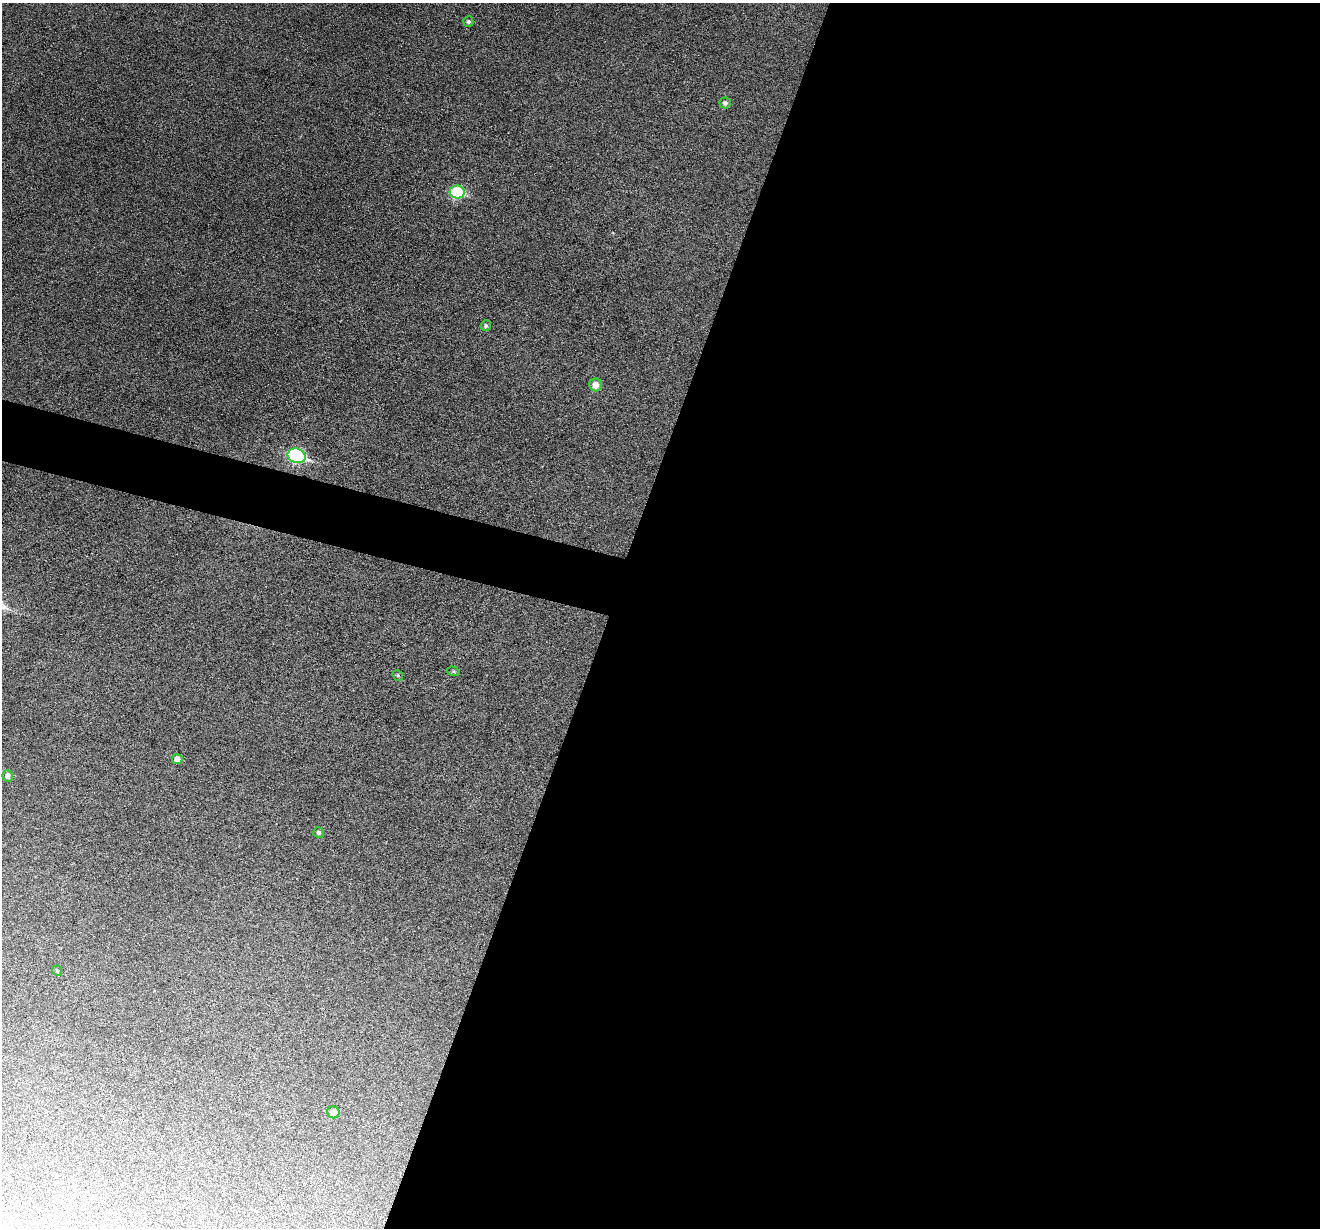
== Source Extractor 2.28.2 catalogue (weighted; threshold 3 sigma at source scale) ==
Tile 12 of 4 x 4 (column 4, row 3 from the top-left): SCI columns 3957-5274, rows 1482-2707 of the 5274 x 5288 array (HDU 1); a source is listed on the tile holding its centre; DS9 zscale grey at full resolution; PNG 1322 x 1230 px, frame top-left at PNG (2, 3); each listed source drawn as its Kron ellipse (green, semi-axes under 4 px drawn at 4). Shown black and unused: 56% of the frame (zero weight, under 3 of 6 exposures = <1% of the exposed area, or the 3 px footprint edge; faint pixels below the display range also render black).
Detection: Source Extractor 2.28.2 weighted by HDU 2 'WHT'; one run over the whole footprint, this tile lists its part. Background 0.0517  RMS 0.0057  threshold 0.0233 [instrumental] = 3 sigma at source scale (4.09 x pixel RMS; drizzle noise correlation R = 1.36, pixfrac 0.8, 0.05/0.05 arcsec/px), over >= 5 px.
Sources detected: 13; all 13 listed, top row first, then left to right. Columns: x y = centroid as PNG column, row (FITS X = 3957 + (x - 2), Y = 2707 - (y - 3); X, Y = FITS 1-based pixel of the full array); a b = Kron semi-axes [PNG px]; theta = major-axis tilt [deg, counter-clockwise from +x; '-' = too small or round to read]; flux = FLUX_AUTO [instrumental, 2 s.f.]
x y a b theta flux
468 22 5 5 - 1.2
725 103 5 5 - 1.6
457 192 7 6 - 36
486 326 5 5 - 1.1
596 385 6 6 - 4.3
297 456 9 7 -17 74
453 671 6 4 -17 0.81
398 675 6 5 - 0.84
177 759 5 5 - 3
8 776 5 5 - 2
319 832 5 5 - 1.2
57 971 5 4 - 0.7
333 1112 6 6 - 4.1